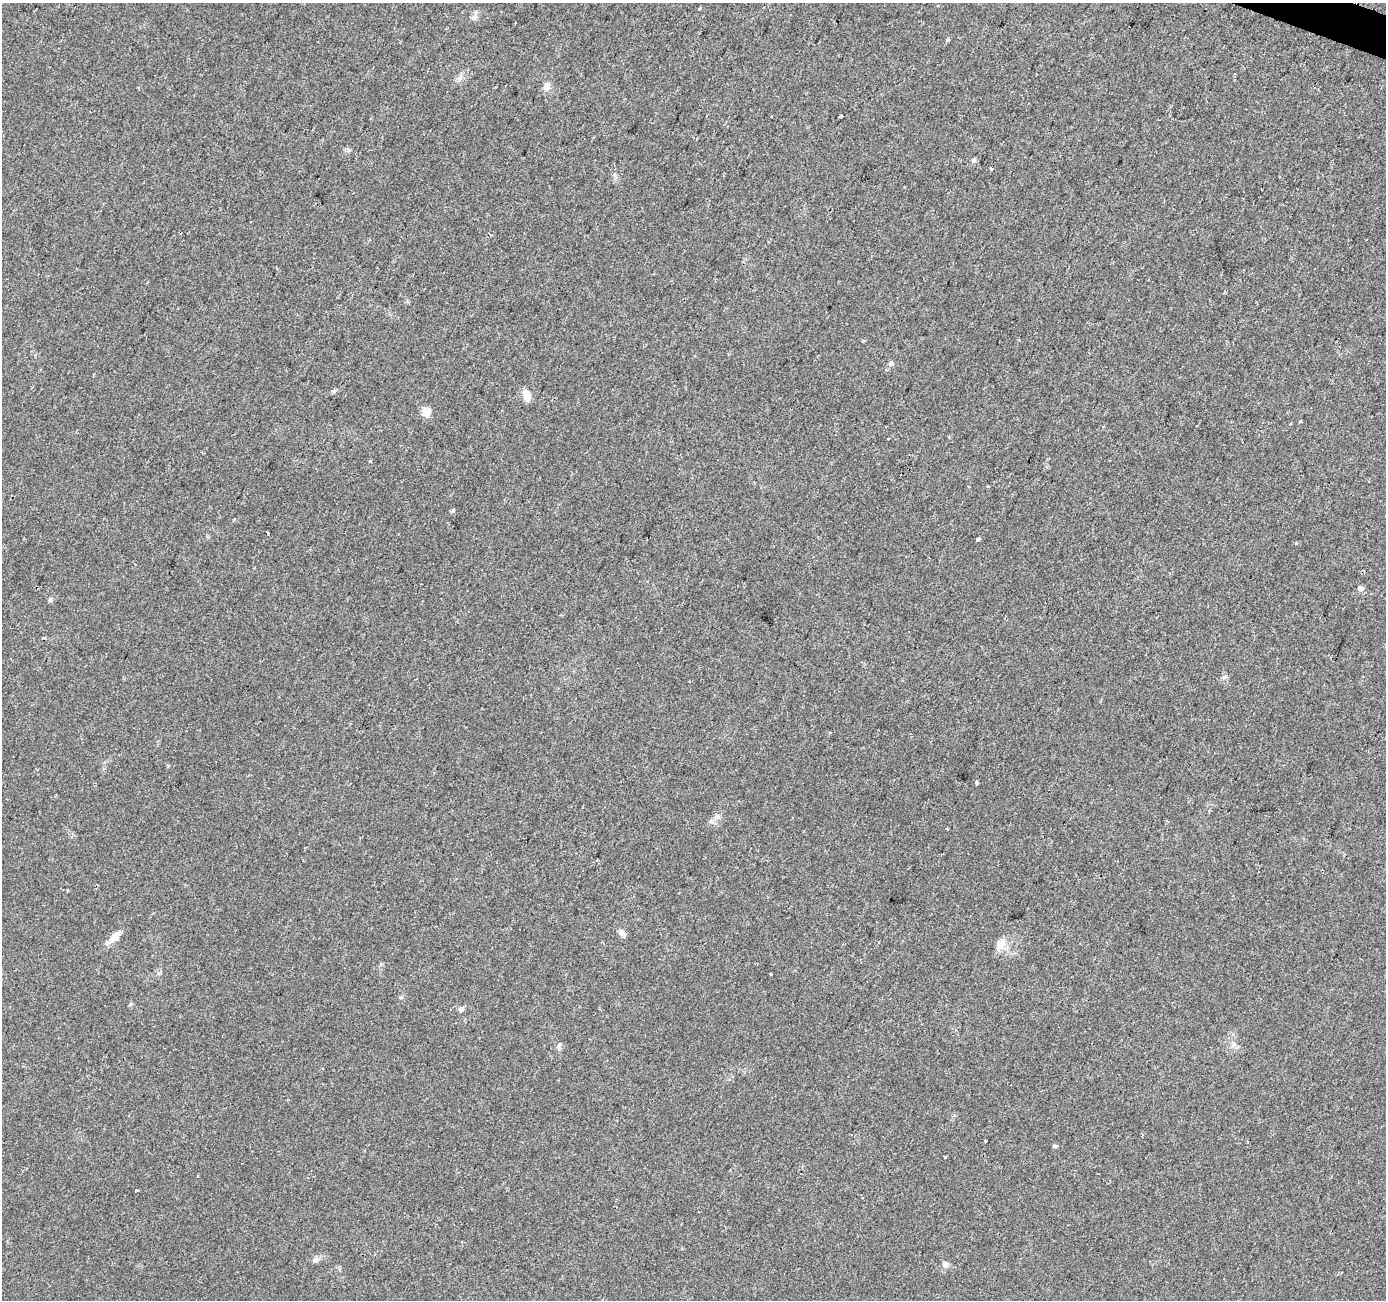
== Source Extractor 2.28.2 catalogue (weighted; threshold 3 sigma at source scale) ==
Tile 10 of 4 x 4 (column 2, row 3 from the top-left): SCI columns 1393-2776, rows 1581-2878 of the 5566 x 5698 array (HDU 1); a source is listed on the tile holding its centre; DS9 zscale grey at full resolution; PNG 1388 x 1302 px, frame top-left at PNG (2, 3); no overlay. Shown black and unused: <1% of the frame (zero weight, under 2 of 3 exposures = <1% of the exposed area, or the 3 px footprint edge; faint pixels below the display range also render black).
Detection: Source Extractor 2.28.2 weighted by HDU 2 'WHT'; one run over the whole footprint, this tile lists its part. Background 0.0208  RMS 0.0034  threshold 0.0154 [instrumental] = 3 sigma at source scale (4.5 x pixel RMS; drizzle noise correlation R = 1.50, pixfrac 1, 0.0396/0.0396 arcsec/px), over >= 5 px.
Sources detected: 36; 2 cosmic-ray / hot-pixel residue — not listed; the other 34 listed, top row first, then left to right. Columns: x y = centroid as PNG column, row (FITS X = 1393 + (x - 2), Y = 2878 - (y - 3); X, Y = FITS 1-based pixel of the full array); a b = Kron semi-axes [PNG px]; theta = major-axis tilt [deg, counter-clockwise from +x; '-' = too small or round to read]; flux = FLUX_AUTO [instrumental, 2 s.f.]
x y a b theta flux
699 9 3 3 - 1.5
474 17 10 4 60 0.97
547 87 11 8 81 2
842 115 3 2 - 0.37
771 117 3 3 - 0.7
697 138 3 3 - 0.59
974 160 6 6 - 0.72
991 169 4 3 - 0.54
891 364 7 5 44 0.75
526 395 14 7 -67 3.3
426 413 13 10 -41 2.3
1300 421 3 3 - 0.37
948 437 4 2 - 0.24
370 461 3 3 - 0.47
988 486 3 3 - 2.2
268 533 3 2 - 0.38
978 539 5 4 - 0.44
1360 589 8 6 22 1
50 600 6 5 - 0.69
1224 677 8 4 35 0.7
977 783 4 3 - 0.65
621 933 10 7 -41 1.2
115 936 15 7 44 3.8
1001 943 16 11 56 3.3
771 974 3 3 - 1.1
461 1009 7 6 - 0.97
1234 1044 7 4 72 0.72
558 1047 8 5 83 0.8
1055 1146 6 4 1 0.52
945 1157 3 3 - 1.4
197 1176 4 2 - 0.29
136 1190 3 3 - 0.63
315 1260 9 7 26 1.1
945 1264 8 7 - 1.1
Unlisted compact peaks at least as high as the median listed source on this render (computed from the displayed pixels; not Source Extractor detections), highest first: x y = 453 511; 334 391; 948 40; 711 821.